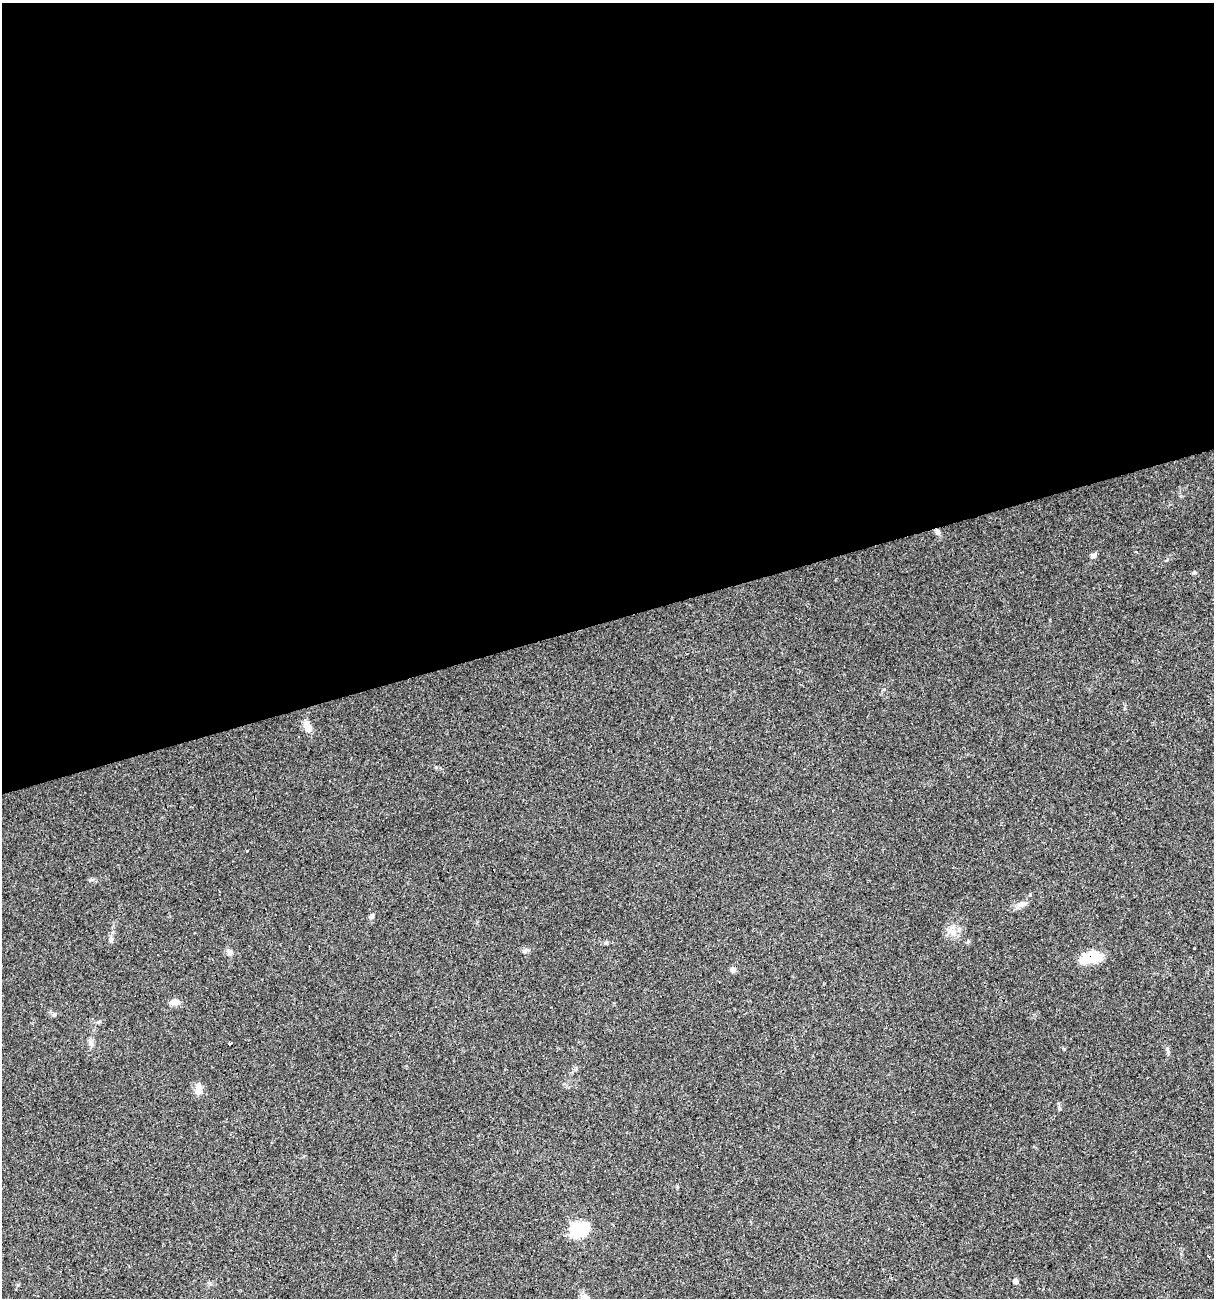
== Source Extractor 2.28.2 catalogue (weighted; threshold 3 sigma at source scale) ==
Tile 2 of 4 x 4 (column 2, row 1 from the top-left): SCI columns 1258-2469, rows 3891-5186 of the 4989 x 5186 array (HDU 1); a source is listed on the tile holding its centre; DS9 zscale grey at full resolution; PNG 1216 x 1300 px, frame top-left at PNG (2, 3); no overlay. Shown black and unused: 48% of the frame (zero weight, under 3 of 4 exposures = <1% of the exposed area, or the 3 px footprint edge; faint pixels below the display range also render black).
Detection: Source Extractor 2.28.2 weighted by HDU 2 'WHT'; one run over the whole footprint, this tile lists its part. Background 0.0332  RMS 0.0037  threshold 0.0168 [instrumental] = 3 sigma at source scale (4.5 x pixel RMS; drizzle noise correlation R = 1.50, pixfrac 1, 0.0396/0.0396 arcsec/px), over >= 5 px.
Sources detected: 30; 5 cosmic-ray / hot-pixel residue — not listed; the other 25 listed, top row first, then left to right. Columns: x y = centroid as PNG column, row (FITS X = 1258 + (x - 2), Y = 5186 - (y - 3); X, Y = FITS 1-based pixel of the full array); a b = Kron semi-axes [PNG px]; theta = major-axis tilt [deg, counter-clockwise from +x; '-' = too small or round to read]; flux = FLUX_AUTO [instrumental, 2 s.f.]
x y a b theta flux
937 532 7 6 - 1.2
1137 551 3 3 - 0.77
1093 555 8 5 33 1
1194 572 5 4 - 0.64
307 726 14 8 -71 3.3
247 851 3 2 - 0.5
1022 904 13 7 14 2.1
372 916 7 5 76 0.75
953 932 10 5 -54 1.7
111 939 9 3 85 0.86
525 951 6 5 - 0.79
229 952 10 7 -66 1.3
158 955 2 2 - 0.39
1091 958 27 13 13 8.2
733 970 8 6 -1 1
174 1002 12 7 2 2.2
54 1015 6 5 - 0.65
99 1022 7 5 8 0.62
91 1043 8 7 - 1.2
231 1043 4 3 - 6.6
1064 1049 4 3 - 1.5
1167 1049 7 4 -71 0.62
198 1089 15 9 -86 2.9
580 1229 24 17 14 11
1015 1281 5 5 - 1.6
Overlapping masked pixels (flux is a lower limit): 2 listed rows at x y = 937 532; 1091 958
Unlisted compact peaks at least as high as the median listed source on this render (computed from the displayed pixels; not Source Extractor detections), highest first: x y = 884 689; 606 943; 436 767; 1059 1108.